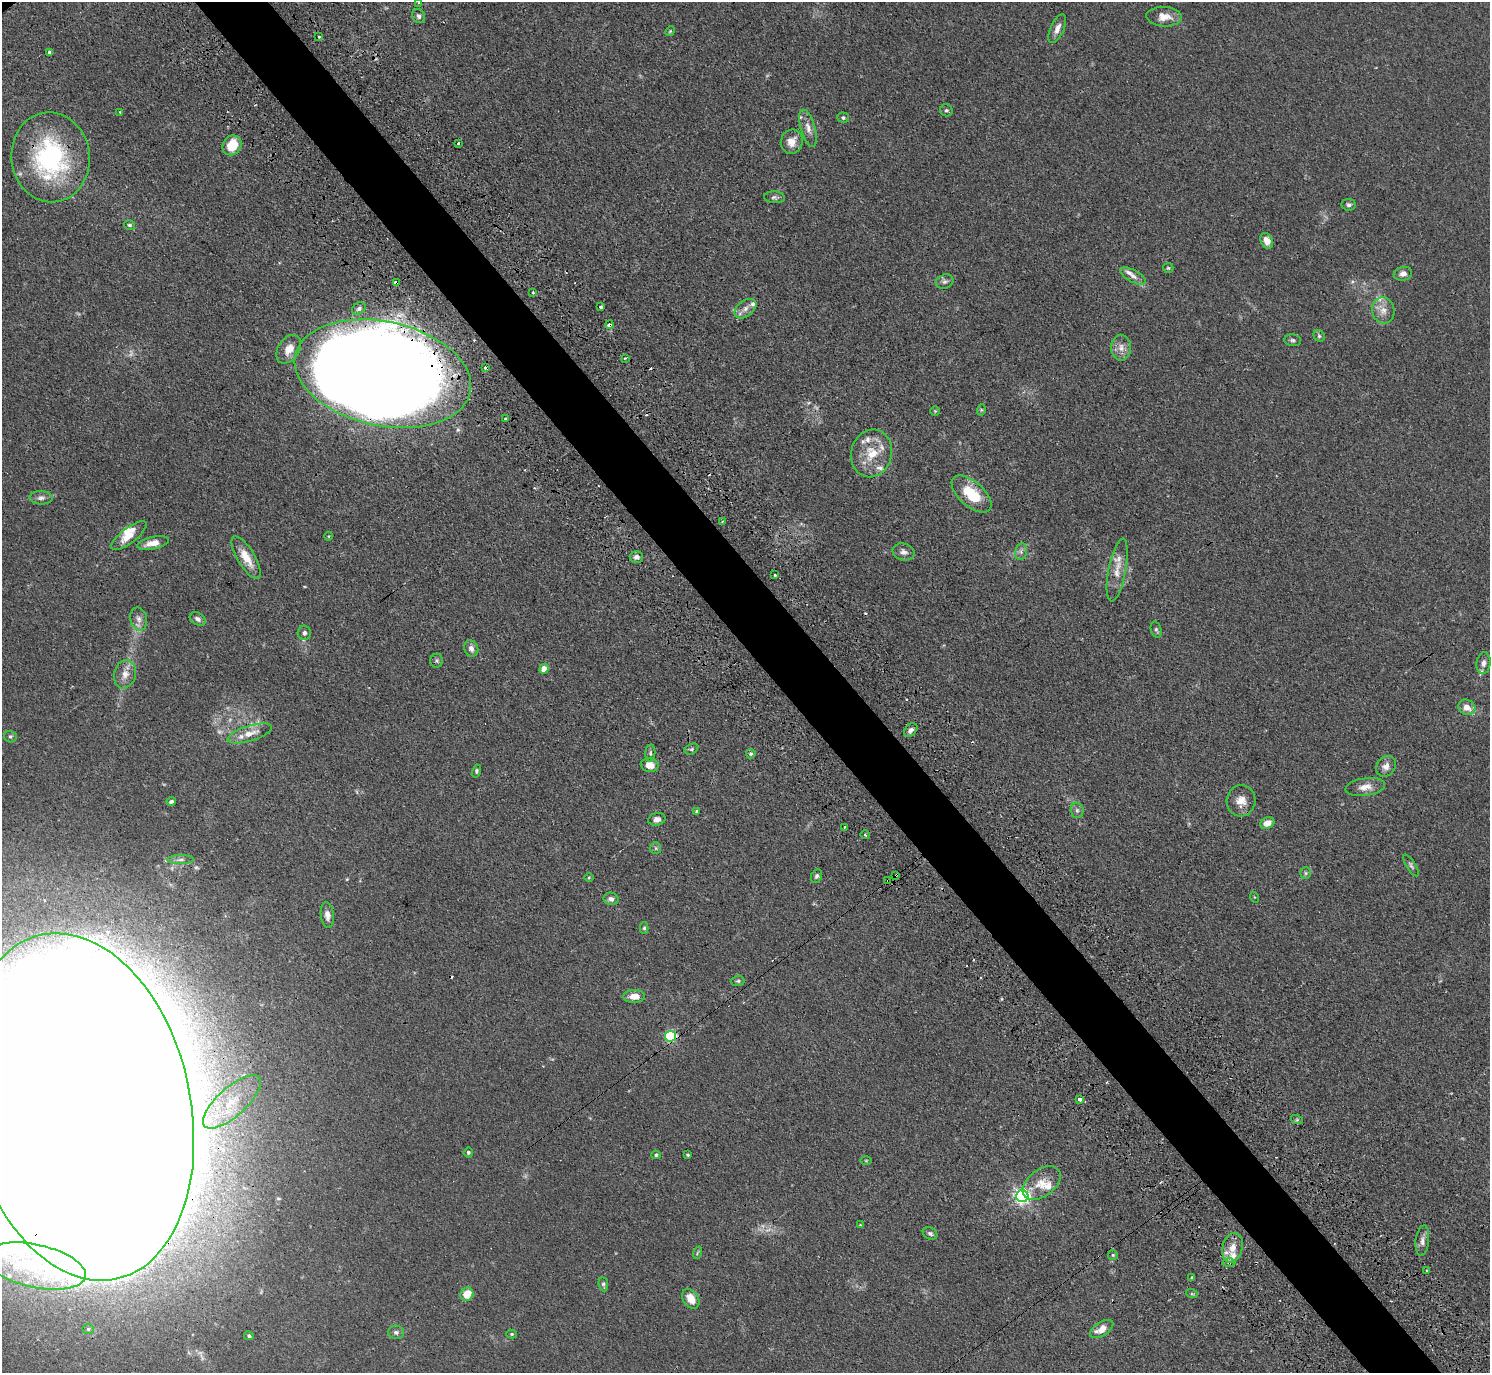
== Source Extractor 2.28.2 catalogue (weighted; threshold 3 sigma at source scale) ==
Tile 6 of 4 x 4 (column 2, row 2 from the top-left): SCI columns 1536-3023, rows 3083-4453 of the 6046 x 6025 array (HDU 1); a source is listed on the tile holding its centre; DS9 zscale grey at full resolution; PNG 1492 x 1375 px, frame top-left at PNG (2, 2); each listed source drawn as its Kron ellipse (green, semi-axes under 4 px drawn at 4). Shown black and unused: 5% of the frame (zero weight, under 3 of 4 exposures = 4% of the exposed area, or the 3 px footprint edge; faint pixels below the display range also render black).
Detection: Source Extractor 2.28.2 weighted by HDU 2 'WHT'; one run over the whole footprint, this tile lists its part. Background 0.0335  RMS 0.0033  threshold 0.0147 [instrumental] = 3 sigma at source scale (4.5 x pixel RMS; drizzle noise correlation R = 1.50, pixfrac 1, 0.05/0.05 arcsec/px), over >= 5 px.
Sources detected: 165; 5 too faint to see at this stretch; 9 inside a brighter object's white glare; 13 cosmic-ray / hot-pixel residue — neither listed nor drawn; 13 inside a brighter listed object's ellipse — not listed separately; the other 125 listed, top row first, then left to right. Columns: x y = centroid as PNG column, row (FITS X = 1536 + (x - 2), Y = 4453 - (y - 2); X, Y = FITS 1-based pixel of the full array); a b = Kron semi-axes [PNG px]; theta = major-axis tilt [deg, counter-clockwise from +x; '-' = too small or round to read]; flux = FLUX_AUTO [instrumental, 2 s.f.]
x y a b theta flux
419 2 3 3 - 0.7
419 16 7 6 - 0.95
1164 17 17 10 -4 3.8
1057 29 15 7 65 2.1
670 31 5 4 - 0.4
319 37 3 3 - 0.98
49 52 4 3 - 0.66
946 110 6 5 - 0.67
120 112 3 2 - 0.34
843 118 6 5 - 0.69
808 128 19 7 -73 2.7
792 142 12 11 - 3.5
458 143 3 3 - 0.73
232 145 10 9 - 7.4
51 157 45 39 -83 47
774 197 10 6 -4 0.92
1349 205 7 5 -8 0.95
129 225 5 4 - 0.63
1267 241 8 6 -64 2.6
1168 268 5 5 - 0.46
1403 274 9 7 12 1.8
1133 276 14 6 -29 1.7
945 282 9 7 23 1.1
396 283 4 4 - 3.6
533 292 3 3 - 0.63
601 307 3 3 - 0.77
359 308 7 5 34 0.95
745 309 12 8 38 2.2
1383 311 13 11 -78 3
609 324 4 3 - 2.1
1319 336 6 5 - 0.6
1293 340 8 6 -6 0.79
1121 348 13 10 -89 2.7
289 349 16 10 57 3.6
625 358 3 3 - 0.34
485 368 3 3 - 1.4
383 374 89 52 -12 880
981 410 5 3 - 0.41
935 411 5 5 - 0.4
505 419 3 3 - 0.64
871 453 24 20 75 9.5
972 494 24 12 -42 12
41 498 11 6 -2 1.4
722 521 4 3 - 0.27
129 536 21 7 37 4.9
329 536 4 3 - 0.25
153 543 16 6 12 3.5
1021 551 8 6 77 1.1
904 552 11 8 -15 1.8
636 557 7 6 - 1.4
246 558 24 8 -59 5.9
1117 570 32 8 79 4.9
775 575 3 3 - 0.56
139 619 11 8 -79 1.9
198 619 8 6 -32 1.3
1156 630 8 5 -72 0.67
304 633 7 6 - 1.1
471 648 8 7 - 1.7
437 661 7 6 - 0.67
1484 663 11 7 82 1.6
544 669 5 4 - 4.6
125 674 14 11 75 3.5
1467 707 9 7 -29 3
911 730 8 5 46 1.1
250 733 23 7 17 4.4
10 737 6 5 - 0.63
691 749 7 5 27 0.63
650 753 8 5 86 0.74
751 754 5 4 - 0.6
650 765 9 7 -9 3.2
1386 766 11 9 51 2.2
476 771 6 4 77 0.56
1365 787 20 9 8 3.2
171 801 4 3 - 0.74
1241 801 16 14 84 3.9
1077 810 8 6 -88 0.93
696 811 4 3 - 0.39
657 819 8 6 13 1.5
1267 823 7 5 22 3.4
845 827 3 2 - 1
865 835 5 3 - 0.38
656 848 6 5 - 0.61
180 860 13 4 1 1.3
1411 865 12 4 -58 0.82
1306 873 6 5 - 0.66
896 875 4 3 - 1.5
817 876 7 5 66 0.77
589 878 4 3 - 0.3
888 881 3 3 - 0.68
1254 897 5 3 - 0.25
611 899 7 6 - 1.4
327 915 13 6 -83 2.1
644 928 5 4 - 0.58
738 981 6 5 - 0.57
634 996 11 6 1 3.4
670 1036 5 5 - 37
1080 1099 4 3 - 6.5
232 1102 36 14 42 13
79 1107 176 111 -78 8300
1297 1120 6 4 -18 0.51
468 1152 5 4 - 0.62
656 1155 4 4 - 0.62
688 1155 3 3 - 0.43
866 1161 6 4 0 0.36
1042 1183 21 13 37 5.4
1022 1196 6 6 - 110
860 1225 3 3 - 0.33
930 1233 7 5 -26 0.88
1422 1241 15 6 83 1.8
1232 1248 15 10 76 4.1
697 1253 6 4 71 0.46
1113 1255 5 5 - 0.43
1229 1263 6 4 0 0.7
35 1266 51 21 -12 31
1427 1270 3 3 - 0.7
1192 1277 3 3 - 0.45
603 1284 7 5 -84 0.64
467 1294 7 6 - 5.3
1192 1294 6 3 -18 0.36
691 1299 11 7 -55 4.7
88 1329 6 5 - 0.57
1102 1329 13 7 33 3.5
396 1332 8 6 -2 1
512 1334 5 4 - 0.47
249 1336 5 4 - 0.64
Overlapping masked pixels (flux is a lower limit): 10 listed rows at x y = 51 157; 396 283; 609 324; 383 374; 250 733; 896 875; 888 881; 670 1036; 79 1107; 1229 1263
Isophote crosses this tile's border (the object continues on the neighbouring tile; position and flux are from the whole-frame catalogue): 2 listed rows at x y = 419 2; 79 1107